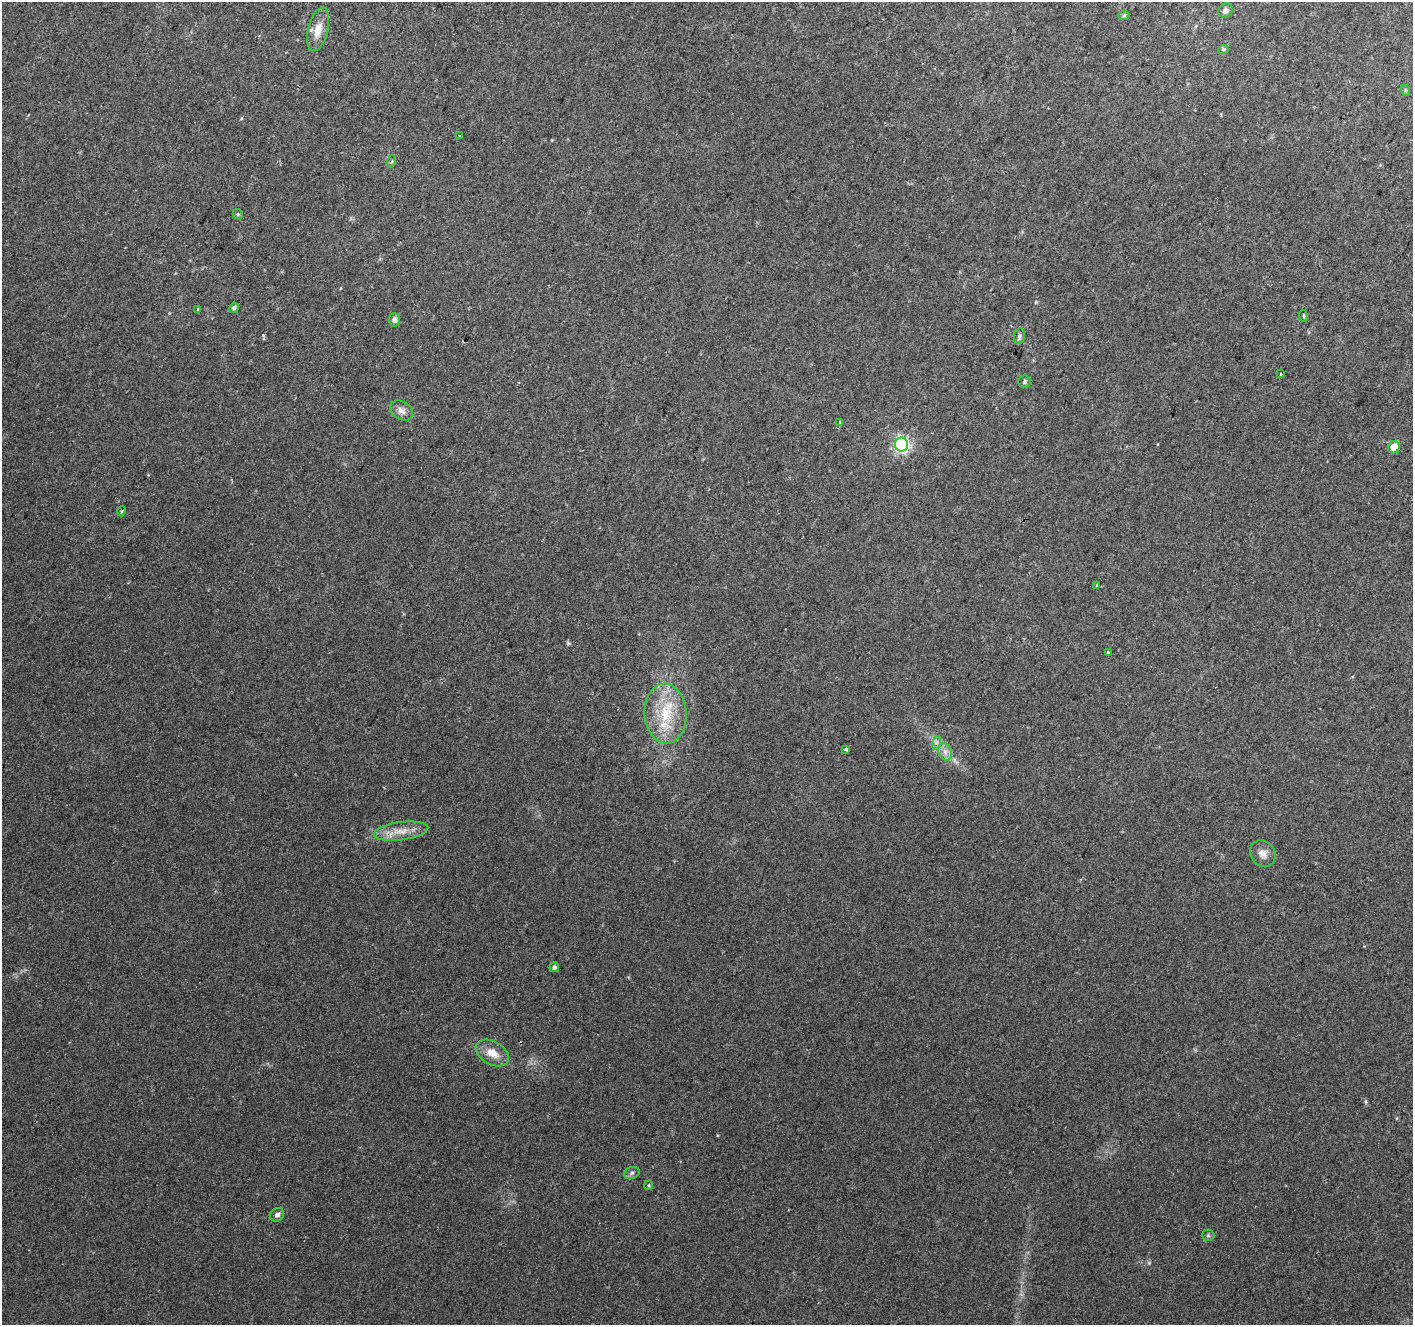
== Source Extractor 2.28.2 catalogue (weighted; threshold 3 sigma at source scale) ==
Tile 10 of 4 x 4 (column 2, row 3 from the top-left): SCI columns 1412-2822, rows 1529-2851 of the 5648 x 5767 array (HDU 1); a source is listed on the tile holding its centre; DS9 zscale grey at full resolution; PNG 1415 x 1327 px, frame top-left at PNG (2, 2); each listed source drawn as its Kron ellipse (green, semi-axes under 4 px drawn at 4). Shown black and unused: <1% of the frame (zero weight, under 2 of 3 exposures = <1% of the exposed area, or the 3 px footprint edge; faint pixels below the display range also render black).
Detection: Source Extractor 2.28.2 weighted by HDU 2 'WHT'; one run over the whole footprint, this tile lists its part. Background 0.0643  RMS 0.0076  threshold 0.0341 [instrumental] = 3 sigma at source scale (4.5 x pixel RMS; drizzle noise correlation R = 1.50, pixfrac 1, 0.0396/0.0396 arcsec/px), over >= 5 px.
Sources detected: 35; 1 too faint to see at this stretch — neither listed nor drawn; the other 34 listed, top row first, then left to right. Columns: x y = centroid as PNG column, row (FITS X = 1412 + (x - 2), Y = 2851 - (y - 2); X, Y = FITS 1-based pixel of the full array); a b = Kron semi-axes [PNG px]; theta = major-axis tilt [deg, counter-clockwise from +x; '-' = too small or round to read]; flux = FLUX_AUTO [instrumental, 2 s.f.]
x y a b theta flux
1225 10 8 6 42 3.2
1124 15 5 5 - 1.2
318 29 22 10 76 11
1223 50 5 3 - 0.92
1405 90 6 4 -72 1.1
460 135 3 3 - 2.4
392 161 6 4 72 1.1
238 214 5 4 - 1.1
234 308 5 4 - 1.9
198 309 4 3 - 0.73
1303 316 6 3 -82 0.87
394 320 7 5 -85 3
1019 336 8 5 82 1.8
1281 374 3 3 - 0.58
1024 382 6 6 - 1.6
401 410 12 9 -32 4.7
840 423 4 3 - 0.99
901 444 7 6 - 180
1394 447 6 5 - 12
122 511 5 3 - 0.8
1096 586 4 3 - 0.76
1109 653 3 3 - 1.5
666 714 30 21 -86 35
936 743 7 4 71 1.7
846 749 4 3 - 3.1
945 752 9 6 -69 3.6
401 831 27 9 7 12
1263 853 14 12 -54 5.9
554 967 5 4 - 2.1
492 1053 18 11 -29 11
632 1173 8 6 19 2
649 1185 5 4 - 0.9
277 1215 7 6 - 2.9
1208 1235 6 6 - 1.4
Unlisted compact peaks at least as high as the median listed source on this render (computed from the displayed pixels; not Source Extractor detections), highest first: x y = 263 335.